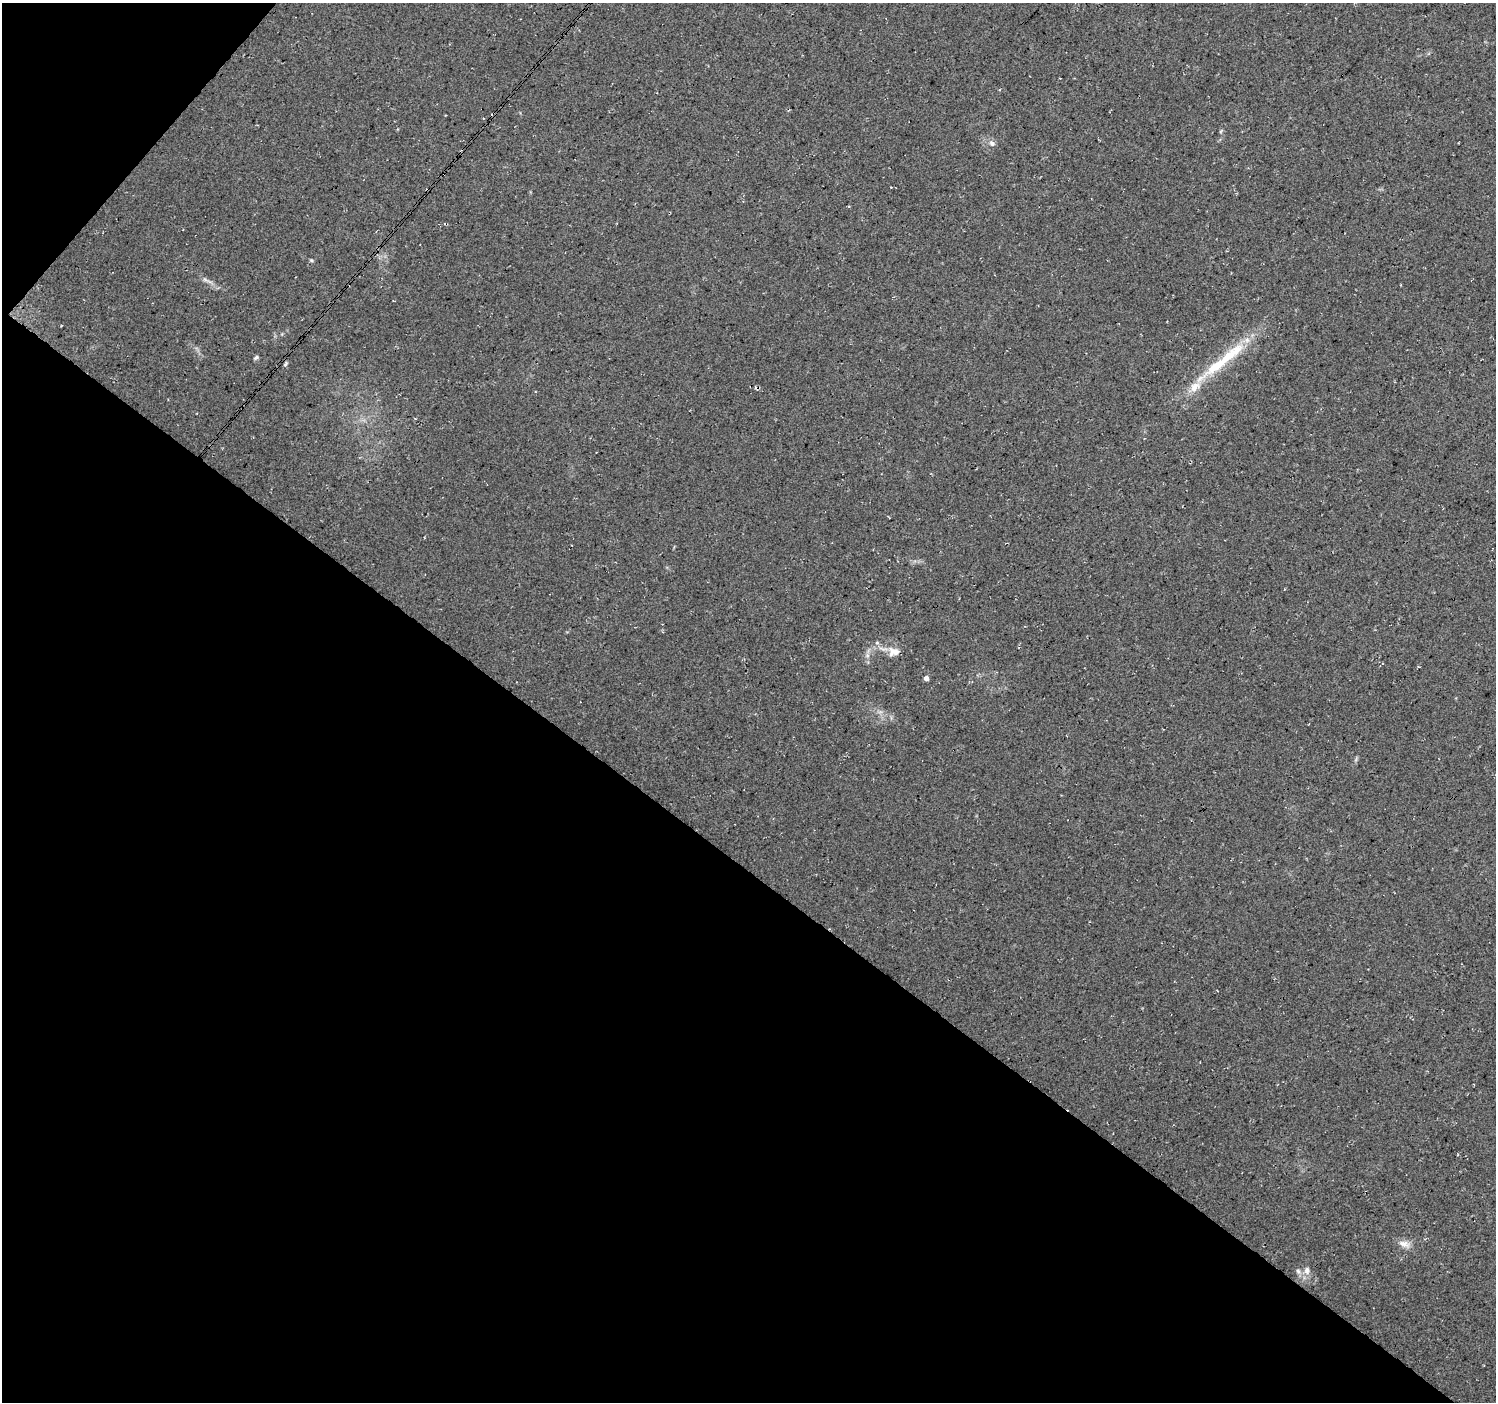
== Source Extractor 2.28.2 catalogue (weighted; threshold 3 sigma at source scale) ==
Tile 9 of 4 x 4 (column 1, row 3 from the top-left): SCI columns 1-1494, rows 1575-2974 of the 5985 x 6016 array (HDU 1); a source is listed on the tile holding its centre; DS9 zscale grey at full resolution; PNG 1498 x 1404 px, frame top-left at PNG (2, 3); no overlay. Shown black and unused: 40% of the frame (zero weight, under 3 of 4 exposures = <1% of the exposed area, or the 3 px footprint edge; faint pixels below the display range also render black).
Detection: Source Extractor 2.28.2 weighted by HDU 2 'WHT'; one run over the whole footprint, this tile lists its part. Background 0.05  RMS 0.0084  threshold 0.0379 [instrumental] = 3 sigma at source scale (4.5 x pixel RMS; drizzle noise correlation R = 1.50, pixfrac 1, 0.0396/0.0396 arcsec/px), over >= 5 px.
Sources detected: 15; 1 cosmic-ray / hot-pixel residue — not listed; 2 inside a brighter listed object's ellipse — not listed separately; the other 12 listed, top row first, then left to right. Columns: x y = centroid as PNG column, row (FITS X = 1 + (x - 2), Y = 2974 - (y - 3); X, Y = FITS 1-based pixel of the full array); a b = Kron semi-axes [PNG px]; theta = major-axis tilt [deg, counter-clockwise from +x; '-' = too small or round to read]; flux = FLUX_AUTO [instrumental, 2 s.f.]
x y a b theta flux
1221 131 6 4 71 0.99
992 143 7 7 - 2.7
311 260 5 4 - 1
206 280 9 5 -27 2.7
256 358 7 4 38 1.6
1215 367 63 13 38 44
877 643 6 4 0 1.2
894 652 17 12 -1 8.7
926 678 4 4 - 4.2
1404 1244 17 8 -18 6.2
1307 1270 11 9 -90 4.9
1298 1271 8 6 -72 2.5